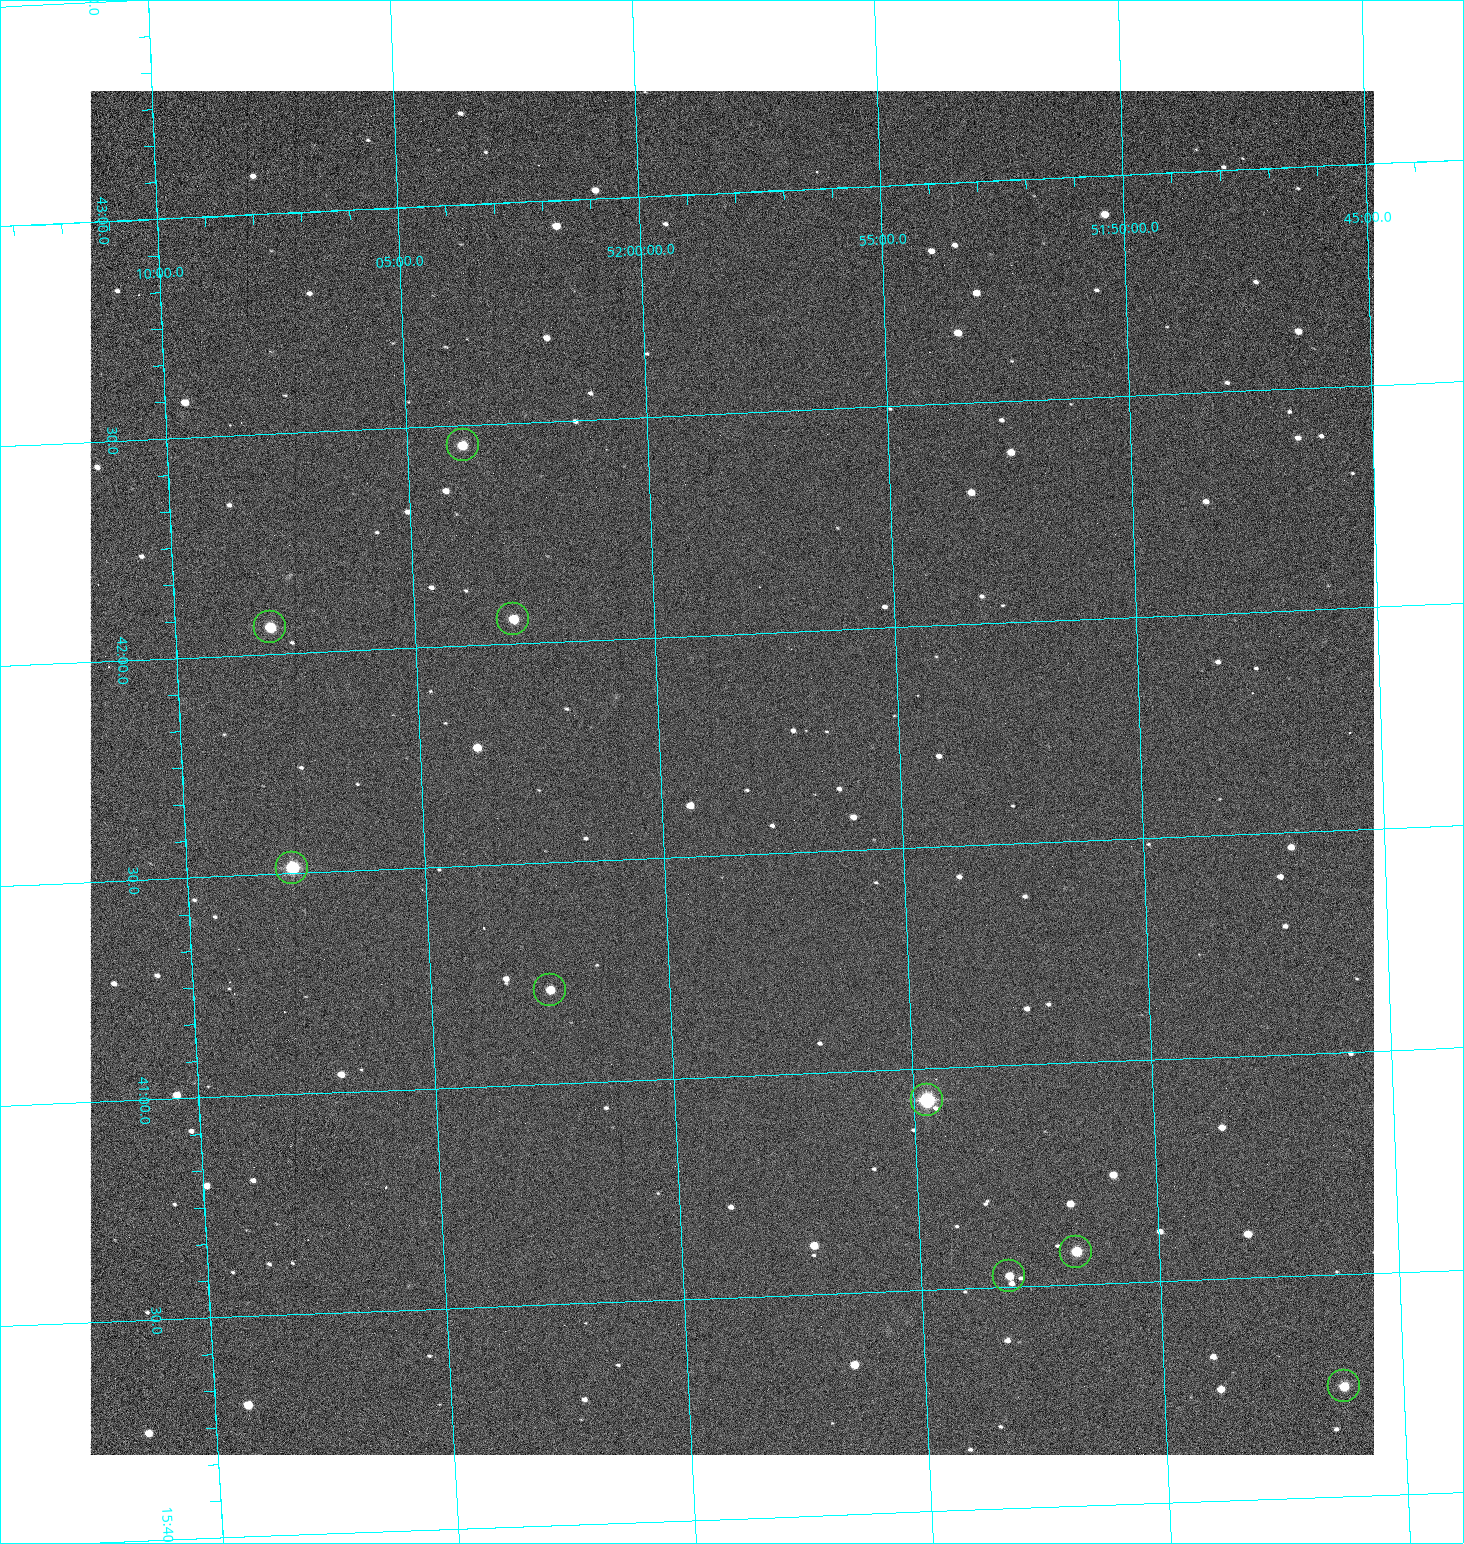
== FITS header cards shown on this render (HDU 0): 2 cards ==
NAXIS1  =                 1284 /fastest changing axis
NAXIS2  =                 1364 /next to fastest changing axis

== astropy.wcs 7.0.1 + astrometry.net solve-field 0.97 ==
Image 1284 x 1364 px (HDU 0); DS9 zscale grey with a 90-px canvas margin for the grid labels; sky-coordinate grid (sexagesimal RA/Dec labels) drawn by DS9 from the SOLVED WCS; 9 Tycho-2 reference stars matched to detected sources circled (green)
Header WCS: RA---TAN/DEC--TAN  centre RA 15:41:41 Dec +51:59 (235.42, +51.98 deg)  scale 1.26 arcsec/px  FOV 26.9' x 28.5'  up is +92 deg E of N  parity flipped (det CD > 0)
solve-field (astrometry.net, Tycho-2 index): VERIFIED the header's WCS against the Tycho-2 star catalogue (9 matches, 0 conflicts) and refined it, rather than solving blind
Solved WCS: RA---TAN-SIP/DEC--TAN-SIP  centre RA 15:41:41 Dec +51:59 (235.42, +51.98 deg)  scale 1.25 arcsec/px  FOV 26.8' x 28.5'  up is +92 deg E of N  parity flipped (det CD > 0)
The solver's refit moves the header's centre by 0.49 arcsec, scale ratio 0.9967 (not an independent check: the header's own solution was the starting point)
Tycho-2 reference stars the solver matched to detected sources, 9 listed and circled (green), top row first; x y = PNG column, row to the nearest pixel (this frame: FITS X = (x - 90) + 1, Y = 1364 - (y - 91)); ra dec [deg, ICRS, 3 dp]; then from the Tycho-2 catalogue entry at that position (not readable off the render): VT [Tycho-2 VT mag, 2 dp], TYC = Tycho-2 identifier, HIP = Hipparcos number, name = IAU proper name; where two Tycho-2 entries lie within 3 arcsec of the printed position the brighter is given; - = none
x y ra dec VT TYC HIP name
463 445 235.614 +52.064 11.61 3489-1132-1 - -
513 619 235.514 +52.049 11.19 3489-1407-1 - -
270 627 235.515 +52.133 11.12 3489-1380-1 - -
292 868 235.378 +52.130 9.31 3489-1322-1 76850 -
550 990 235.303 +52.042 11.52 3489-958-1 - -
927 1100 235.232 +51.912 9.59 3489-824-1 - -
1076 1252 235.143 +51.862 10.97 3489-1016-1 - -
1009 1276 235.131 +51.886 12.29 3489-908-1 - -
1344 1386 235.062 +51.771 11.53 3489-1453-1 - -